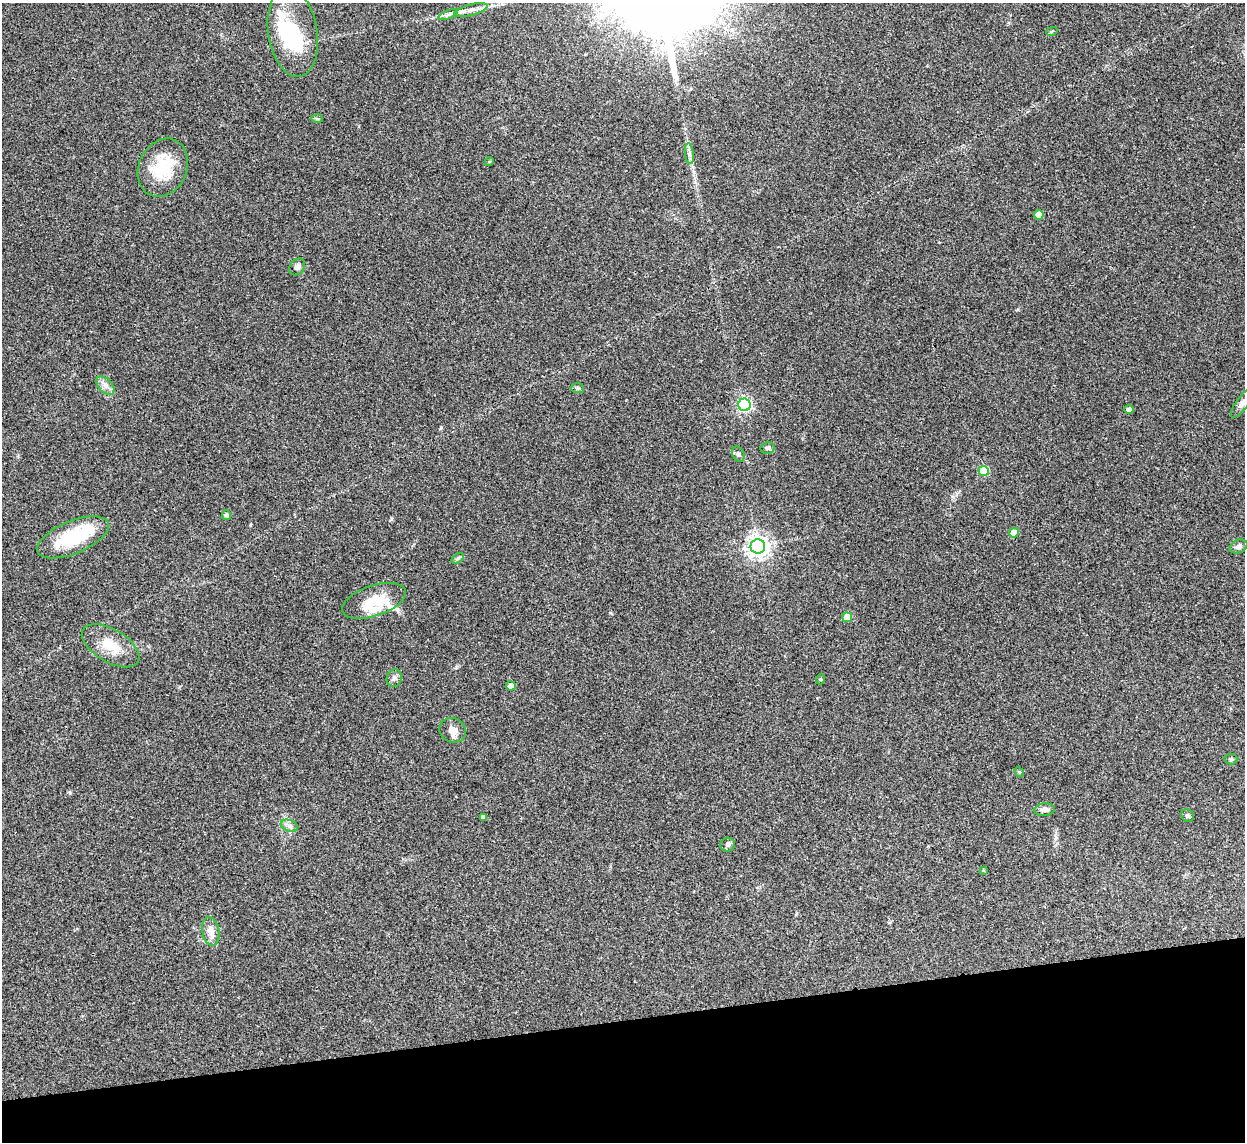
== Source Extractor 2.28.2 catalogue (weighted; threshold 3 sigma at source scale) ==
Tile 14 of 4 x 4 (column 2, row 4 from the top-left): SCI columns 1247-2489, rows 257-1396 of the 4975 x 4956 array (HDU 1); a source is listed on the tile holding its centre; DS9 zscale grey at full resolution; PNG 1247 x 1144 px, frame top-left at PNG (2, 3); each listed source drawn as its Kron ellipse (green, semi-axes under 4 px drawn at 4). Shown black and unused: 11% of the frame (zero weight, under 3 of 4 exposures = <1% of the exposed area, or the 3 px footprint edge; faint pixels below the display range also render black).
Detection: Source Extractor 2.28.2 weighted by HDU 2 'WHT'; one run over the whole footprint, this tile lists its part. Background 0.166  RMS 0.007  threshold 0.0317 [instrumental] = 3 sigma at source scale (4.5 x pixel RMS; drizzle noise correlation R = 1.50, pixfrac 1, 0.05/0.05 arcsec/px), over >= 5 px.
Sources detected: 45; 3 inside a brighter object's white glare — neither listed nor drawn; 2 inside a brighter listed object's ellipse — not listed separately; the other 40 listed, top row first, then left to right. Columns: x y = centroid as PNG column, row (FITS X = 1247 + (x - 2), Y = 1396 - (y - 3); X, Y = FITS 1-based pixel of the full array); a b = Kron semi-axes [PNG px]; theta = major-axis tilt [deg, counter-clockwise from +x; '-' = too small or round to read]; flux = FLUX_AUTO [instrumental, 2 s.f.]
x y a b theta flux
471 10 17 5 15 4.3
448 14 10 3 21 1.8
1052 31 6 3 19 0.68
293 32 45 24 -81 57
317 119 6 4 -2 0.91
689 154 10 4 -83 2.5
489 162 4 3 - 0.6
163 168 30 24 65 30
1039 215 5 4 - 11
297 267 9 7 51 2.6
105 386 11 6 -45 3.6
577 388 6 5 - 1
1243 402 18 6 53 4.5
744 405 6 6 - 140
1129 410 4 4 - 2.4
768 448 7 6 - 1.5
738 454 8 6 -61 1.8
984 471 5 5 - 29
226 515 5 4 - 1.3
1014 533 5 5 - 12
73 537 38 16 22 38
758 546 7 7 - 480
1238 546 9 6 24 2.8
458 558 7 4 32 1.2
374 601 33 15 19 21
847 617 5 5 - 15
111 646 32 16 -31 16
394 678 9 7 73 2.5
821 679 5 3 - 0.64
511 686 5 4 - 7.3
453 730 14 12 -26 6
1231 759 6 5 - 1.2
1019 772 5 4 - 0.88
1045 810 10 6 5 3.2
1188 816 7 6 - 1.4
483 817 4 4 - 3.4
289 826 9 5 -20 2.3
728 844 7 7 - 2
983 870 4 3 - 0.7
211 931 14 8 -79 6.7
Isophote crosses this tile's border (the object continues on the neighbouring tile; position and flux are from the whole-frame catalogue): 1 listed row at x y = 1243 402
Unlisted compact peaks at least as high as the median listed source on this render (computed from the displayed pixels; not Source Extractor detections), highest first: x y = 441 427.